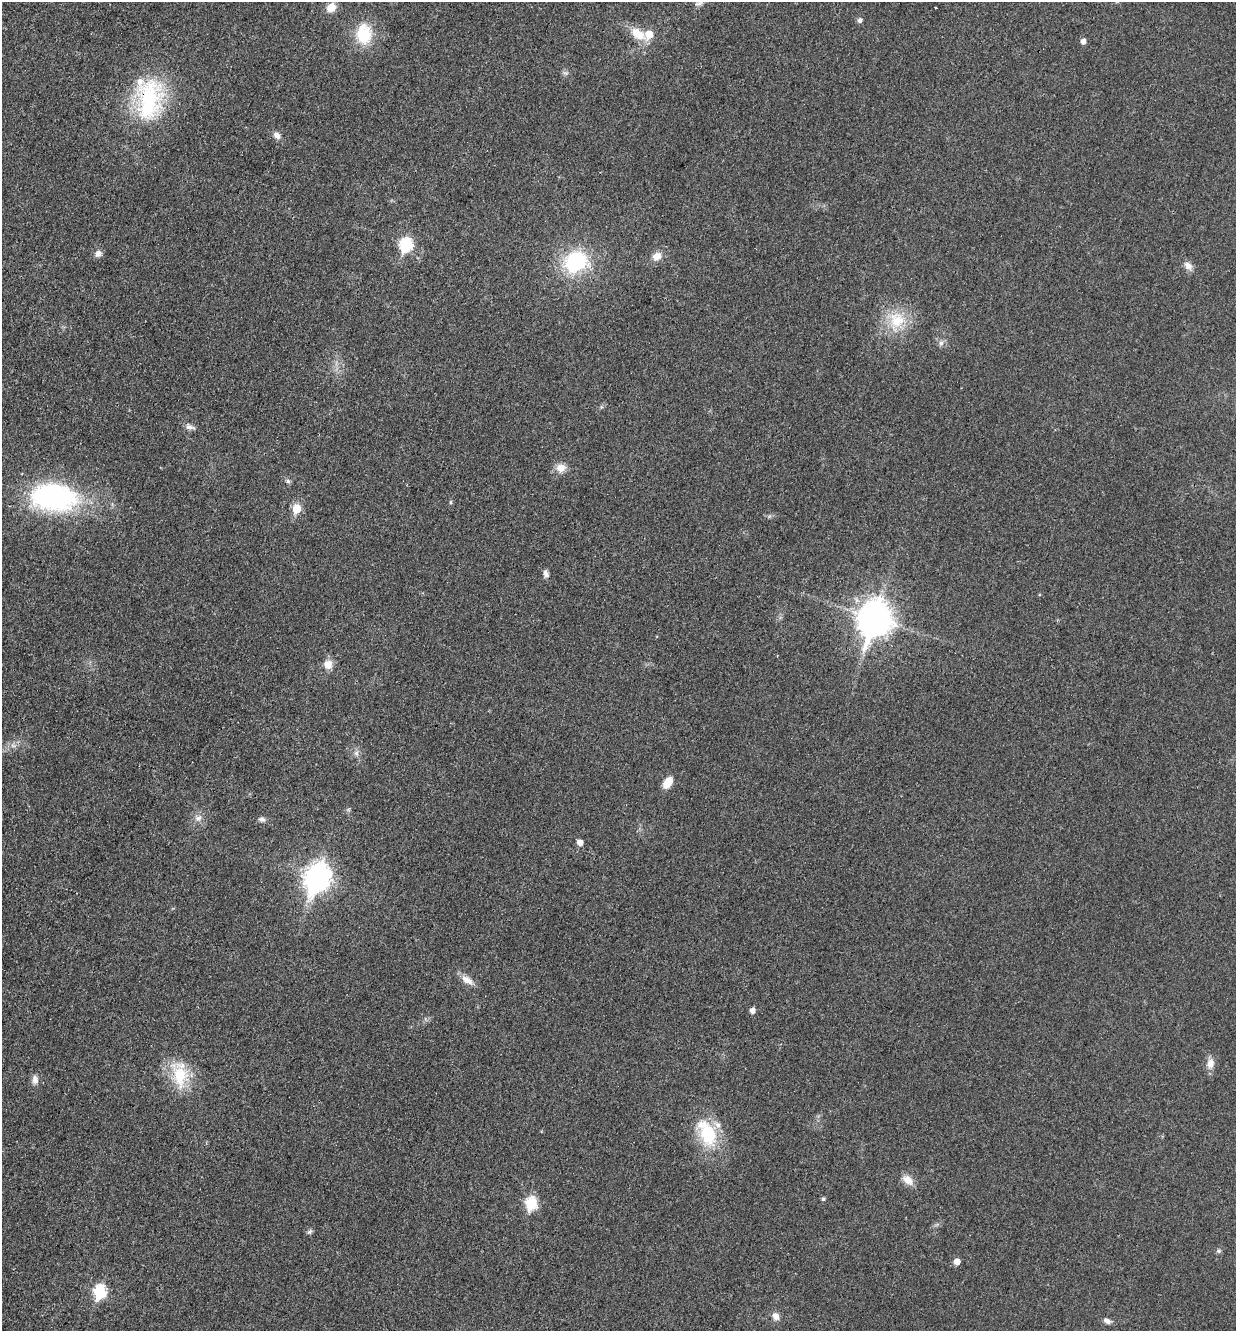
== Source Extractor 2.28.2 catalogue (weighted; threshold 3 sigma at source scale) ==
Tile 11 of 4 x 4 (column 3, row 3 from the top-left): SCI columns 2743-3976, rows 1339-2667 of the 5351 x 5330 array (HDU 1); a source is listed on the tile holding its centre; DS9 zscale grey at full resolution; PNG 1238 x 1333 px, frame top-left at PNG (2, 2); no overlay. Shown black and unused: <1% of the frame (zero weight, under 3 of 4 exposures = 1% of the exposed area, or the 3 px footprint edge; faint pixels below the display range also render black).
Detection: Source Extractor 2.28.2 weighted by HDU 2 'WHT'; one run over the whole footprint, this tile lists its part. Background 0.0553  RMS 0.0054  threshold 0.0241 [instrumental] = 3 sigma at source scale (4.5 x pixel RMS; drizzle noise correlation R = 1.50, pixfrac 1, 0.05/0.05 arcsec/px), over >= 5 px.
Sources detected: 50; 1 inside a brighter object's white glare — not listed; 3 inside a brighter listed object's ellipse — not listed separately; the other 46 listed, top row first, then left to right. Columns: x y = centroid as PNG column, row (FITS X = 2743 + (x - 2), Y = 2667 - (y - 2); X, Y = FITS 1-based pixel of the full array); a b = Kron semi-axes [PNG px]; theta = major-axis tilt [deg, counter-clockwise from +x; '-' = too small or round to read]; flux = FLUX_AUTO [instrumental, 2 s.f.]
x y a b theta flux
331 7 9 8 - 7.1
935 8 3 2 - 0.68
860 20 5 5 - 2
364 34 27 20 -88 19
638 34 25 13 -35 10
1083 41 5 5 - 2.9
149 100 55 33 82 59
277 135 10 7 -45 3
406 245 7 6 - 56
98 254 9 9 - 2.5
657 256 13 10 35 4.8
576 262 24 20 23 45
1188 266 11 8 -43 3.5
897 320 24 22 86 19
941 343 7 6 - 1.7
190 427 14 6 -15 2.4
561 468 13 11 0 5
288 481 6 5 - 1.2
53 497 53 30 -5 98
451 502 5 3 - 0.63
297 508 6 6 - 15
546 574 11 6 -73 2.1
875 619 13 10 73 910
328 664 12 11 - 4.9
13 746 9 4 -9 1.6
356 753 8 6 -84 1.8
668 783 14 8 58 6.5
198 818 10 8 42 3
262 819 11 5 -6 1.7
580 842 5 5 - 4.2
320 876 10 8 -63 280
467 980 18 8 -33 4.7
752 1010 5 5 - 3.1
1210 1063 14 9 80 4.4
180 1075 31 20 -77 23
35 1080 12 8 90 2.9
707 1133 39 22 -66 29
908 1180 14 9 -38 5.3
823 1199 5 4 - 1
531 1203 7 6 - 41
310 1232 8 6 54 1.1
1218 1251 6 5 - 0.96
957 1261 5 5 - 5.5
100 1291 7 6 - 54
776 1316 9 8 - 3.4
1107 1321 10 6 -24 2.2
Overlapping masked pixels (flux is a lower limit): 1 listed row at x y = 149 100